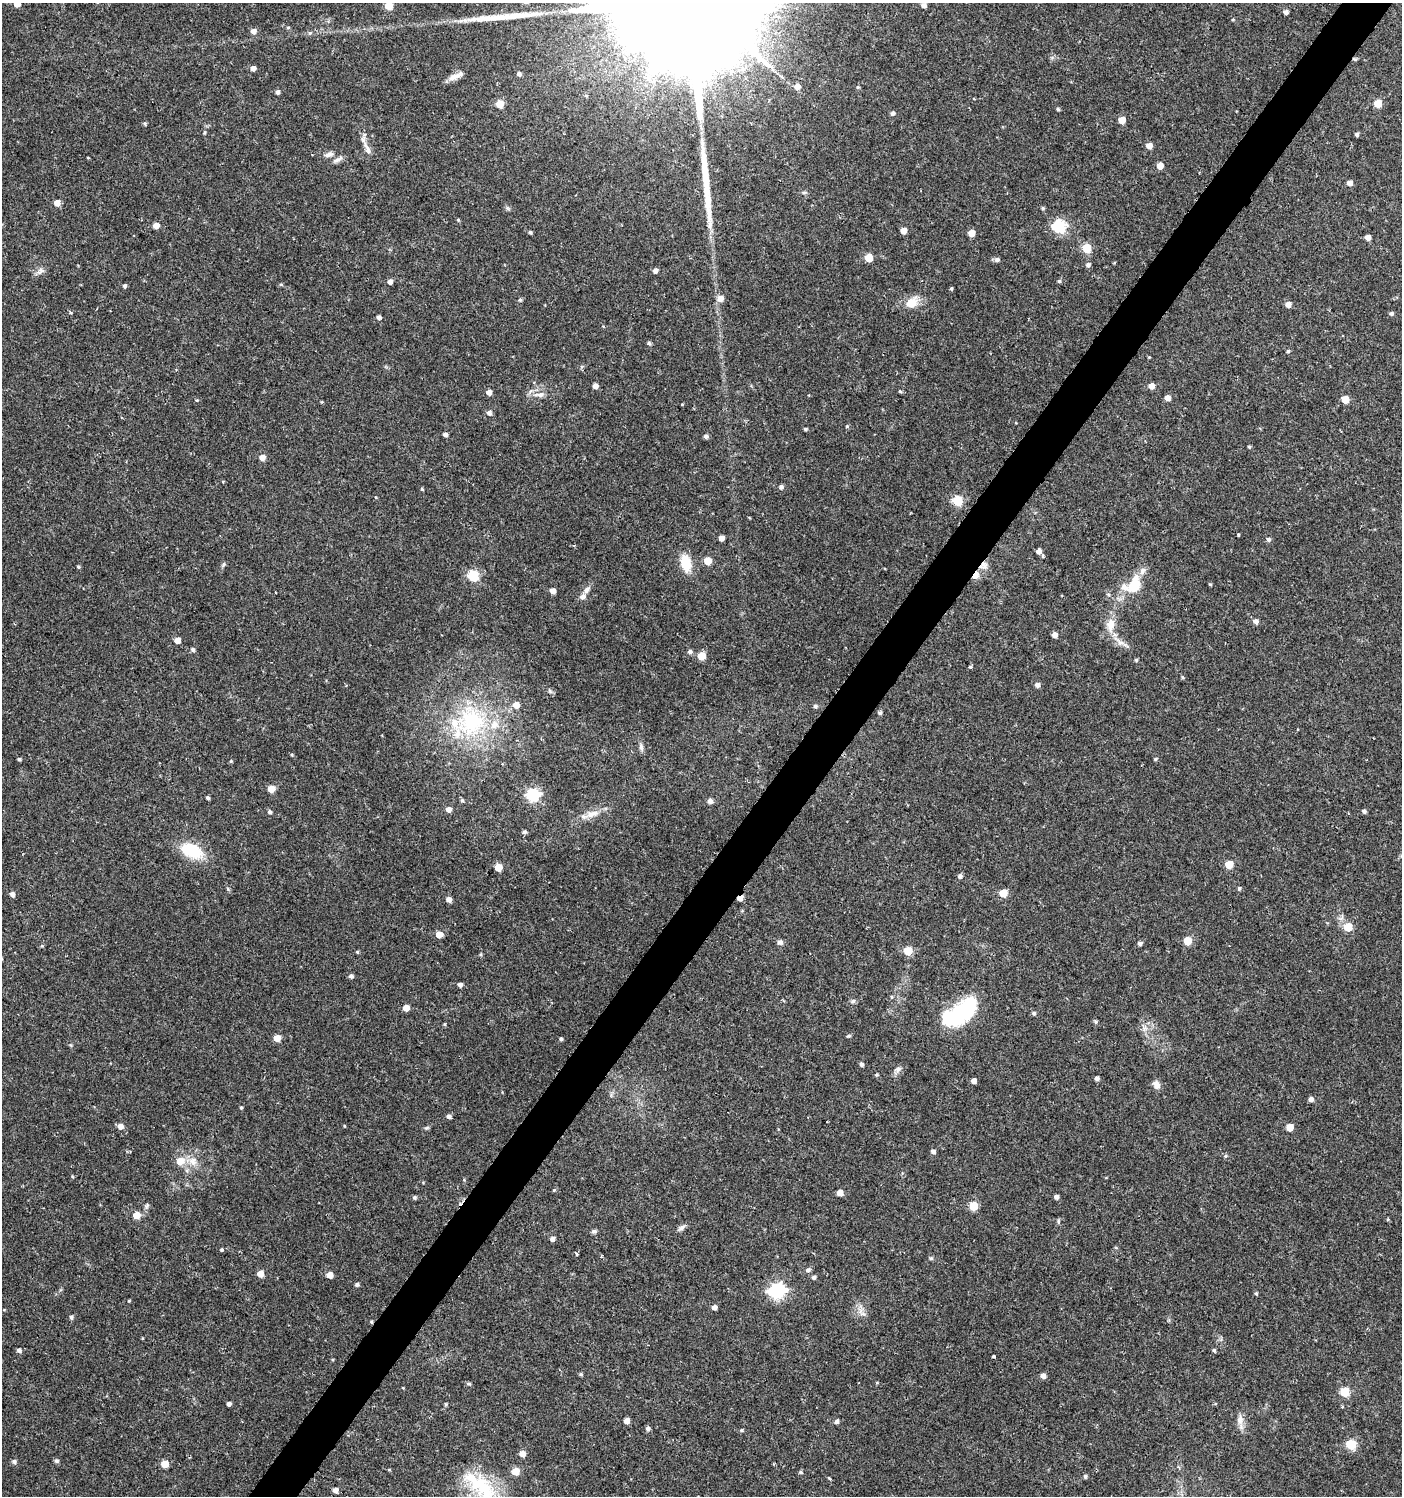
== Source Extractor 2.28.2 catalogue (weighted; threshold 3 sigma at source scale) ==
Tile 10 of 4 x 4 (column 2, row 3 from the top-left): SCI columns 1643-3042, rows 1496-2989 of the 6032 x 6001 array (HDU 1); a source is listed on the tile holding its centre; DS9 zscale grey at full resolution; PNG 1404 x 1498 px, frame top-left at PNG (2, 3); no overlay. Shown black and unused: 4% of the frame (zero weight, under 2 of 3 exposures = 1% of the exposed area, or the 3 px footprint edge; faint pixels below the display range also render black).
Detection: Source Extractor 2.28.2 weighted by HDU 2 'WHT'; one run over the whole footprint, this tile lists its part. Background 0.025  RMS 0.0041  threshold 0.0186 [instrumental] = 3 sigma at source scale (4.5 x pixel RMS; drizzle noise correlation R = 1.50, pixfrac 1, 0.0396/0.0396 arcsec/px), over >= 5 px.
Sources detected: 229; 1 cosmic-ray / hot-pixel residue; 2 long thin detections or spike segments (spike, bleed or trail) — not listed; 7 inside a brighter listed object's ellipse — not listed separately; the other 219 listed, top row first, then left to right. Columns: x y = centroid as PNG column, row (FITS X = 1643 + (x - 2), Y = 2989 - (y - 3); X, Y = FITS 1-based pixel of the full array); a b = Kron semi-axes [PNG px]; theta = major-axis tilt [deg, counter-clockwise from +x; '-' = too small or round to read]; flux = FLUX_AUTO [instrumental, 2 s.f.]
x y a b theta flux
17 4 5 5 - 4.7
923 5 5 4 - 1.7
389 6 8 7 - 4
1286 12 5 4 - 1.5
288 27 5 3 - 0.41
253 31 5 5 - 2.2
310 33 6 4 44 0.67
253 68 5 5 - 2.1
519 74 5 5 - 1.1
456 76 21 6 26 3
797 86 6 6 - 2.5
278 92 5 4 - 1.2
1378 103 5 5 - 9.4
500 104 5 5 - 10
1058 109 4 4 - 0.59
893 113 5 5 - 1.2
1122 120 5 5 - 5.9
145 124 4 4 - 0.63
204 133 5 3 - 0.42
1357 135 5 4 - 0.86
1149 146 5 5 - 3.2
367 148 21 6 -65 2.8
328 154 12 6 17 1.6
337 160 15 5 26 1.6
1160 166 5 5 - 4.6
1350 183 5 5 - 2.2
57 203 5 5 - 3.9
1043 208 5 4 - 0.54
458 220 4 4 - 0.41
156 225 5 4 - 3.8
1059 226 6 6 - 55
903 231 5 5 - 4.6
530 232 4 4 - 0.71
972 233 5 5 - 4.9
1368 237 5 5 - 2.4
1087 248 5 5 - 14
869 258 5 5 - 9.2
997 260 6 5 - 1.2
1088 265 6 5 - 1.1
40 271 13 8 31 1.9
655 271 4 4 - 1.8
1059 281 5 5 - 0.64
390 282 5 4 - 2
281 284 6 4 -1 0.45
125 286 4 4 - 0.84
951 288 5 4 - 0.53
720 298 6 6 - 3.3
520 300 5 5 - 0.64
912 302 17 12 39 5.9
1288 304 5 5 - 2.9
1391 314 5 5 - 0.75
379 317 5 4 - 1.2
649 343 5 4 - 0.72
1288 351 5 4 - 0.54
1149 357 3 3 - 0.34
595 386 5 4 - 2.2
1152 386 5 5 - 2.9
900 391 5 4 - 0.54
489 392 5 4 - 2.6
539 395 17 7 2 2.9
1168 398 5 5 - 2.8
1345 399 5 5 - 7.8
197 400 4 3 - 0.35
489 413 6 6 - 1.4
805 429 5 4 - 0.6
445 434 4 4 - 1.4
706 436 5 4 - 1.2
1249 447 4 4 - 0.49
262 457 5 5 - 3.3
781 487 6 5 - 1.1
422 489 4 3 - 0.45
958 500 5 5 - 24
1238 535 3 3 - 1.2
721 538 4 4 - 2.8
1268 539 6 5 - 0.96
1039 551 5 5 - 2.1
707 561 5 5 - 8.4
686 563 17 10 -80 10
223 564 7 5 57 0.72
984 566 12 11 - 2.8
78 567 4 4 - 0.62
473 575 6 5 - 29
975 575 6 4 57 5.8
1210 584 5 3 - 0.37
1134 585 28 18 68 11
587 590 11 6 55 1.8
553 591 5 4 - 2.5
275 593 3 2 - 0.52
1256 621 6 5 - 1.7
1111 625 19 12 81 5.6
1055 635 5 5 - 2.3
177 640 5 5 - 3.8
1120 642 11 6 -13 2
193 650 5 5 - 0.89
690 652 5 5 - 1.1
701 656 5 5 - 10
1136 660 4 4 - 0.58
970 666 3 3 - 1.4
1183 677 5 4 - 0.49
1037 685 5 5 - 1.5
550 691 8 4 -46 0.77
516 705 6 5 - 3.8
815 706 5 5 - 0.77
880 713 5 5 - 0.73
471 721 47 42 90 48
641 747 11 5 -81 1.4
292 755 4 3 - 0.43
19 759 4 3 - 0.6
1155 759 5 4 - 0.49
231 761 4 4 - 0.43
271 789 5 5 - 6
533 795 6 6 - 57
208 798 4 4 - 0.73
462 800 5 4 - 0.66
710 801 6 6 - 1.7
449 809 5 5 - 2.5
1364 811 5 4 - 1
270 812 5 4 - 0.91
592 814 21 8 16 4.3
524 832 6 5 - 0.76
191 851 26 15 -23 15
1229 865 5 5 - 9.3
498 867 5 5 - 9.7
960 876 5 5 - 1.2
1239 888 5 4 - 0.65
1003 893 5 5 - 8.8
12 894 5 5 - 1.8
740 898 5 4 - 3.4
449 899 5 5 - 2.2
1348 927 5 5 - 12
439 934 5 5 - 4.6
1188 941 5 5 - 11
780 942 8 6 -4 1.2
1140 943 5 4 - 1.2
42 946 5 3 - 0.4
908 951 5 5 - 14
357 952 5 4 - 0.45
481 954 5 3 - 0.41
351 976 5 5 - 1.1
460 985 4 4 - 1.4
853 1001 6 5 - 0.79
406 1008 5 4 - 4.2
960 1013 40 19 34 35
1034 1013 5 5 - 0.78
1096 1022 5 5 - 0.7
445 1024 5 3 - 0.42
849 1036 6 4 38 0.64
277 1038 5 5 - 6.3
561 1039 4 4 - 0.69
71 1045 6 3 -70 0.49
862 1064 5 4 - 0.96
898 1069 9 6 29 1.5
877 1075 5 4 - 0.54
1097 1078 4 4 - 1.3
973 1081 5 4 - 1.8
1156 1085 11 7 -69 2.4
1311 1099 5 5 - 1.5
241 1107 4 4 - 0.46
449 1116 5 4 - 1.2
120 1126 5 5 - 2.6
1290 1127 5 5 - 6.3
427 1128 7 4 19 0.65
933 1152 5 5 - 1.3
1226 1156 5 5 - 0.61
180 1161 6 6 - 6.9
192 1161 13 11 -53 4
554 1190 5 4 - 0.38
840 1193 5 4 - 4
414 1197 5 4 - 0.74
1056 1197 4 4 - 1.3
146 1206 9 5 60 0.9
974 1206 5 5 - 14
136 1215 5 5 - 6.9
682 1227 10 6 32 1.4
594 1231 7 5 10 0.86
553 1239 5 4 - 1.7
1116 1248 6 3 -20 0.38
222 1250 4 4 - 0.54
576 1254 3 3 - 4.5
931 1258 5 5 - 0.72
808 1270 5 5 - 1
260 1273 5 5 - 5
330 1275 5 5 - 4.7
814 1277 5 4 - 0.92
357 1285 4 4 - 0.94
777 1291 7 6 - 100
1256 1293 4 3 - 0.6
129 1301 4 3 - 0.38
714 1307 4 4 - 1.8
863 1314 7 4 -19 1
71 1317 5 4 - 0.96
371 1322 5 4 - 0.49
19 1350 6 5 - 1.1
1214 1350 5 4 - 0.64
994 1356 3 3 - 1.3
581 1374 5 4 - 0.6
1043 1376 5 5 - 2.1
877 1382 5 3 - 0.33
469 1384 7 4 -17 0.62
1345 1392 5 5 - 20
229 1404 4 4 - 1.4
446 1404 5 4 - 0.57
1240 1420 12 9 88 2.6
627 1421 5 4 - 2.8
837 1421 5 4 - 1.2
648 1429 5 5 - 1.2
742 1430 5 4 - 0.61
1351 1444 6 5 - 22
522 1454 5 5 - 3.1
56 1461 5 5 - 0.91
14 1462 6 5 - 1.1
165 1464 5 5 - 7.3
389 1470 5 3 - 0.35
516 1471 5 5 - 8.3
800 1472 5 4 - 0.65
1085 1476 4 4 - 0.84
829 1478 6 3 -53 0.49
484 1488 47 26 -57 27
335 1490 5 5 - 2.4
Overlapping masked pixels (flux is a lower limit): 4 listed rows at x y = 984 566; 975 575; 740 898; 371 1322
Isophote crosses this tile's border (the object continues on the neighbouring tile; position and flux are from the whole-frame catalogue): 2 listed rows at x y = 17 4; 484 1488
Unlisted compact peaks at least as high as the median listed source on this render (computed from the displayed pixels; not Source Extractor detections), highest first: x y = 847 426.